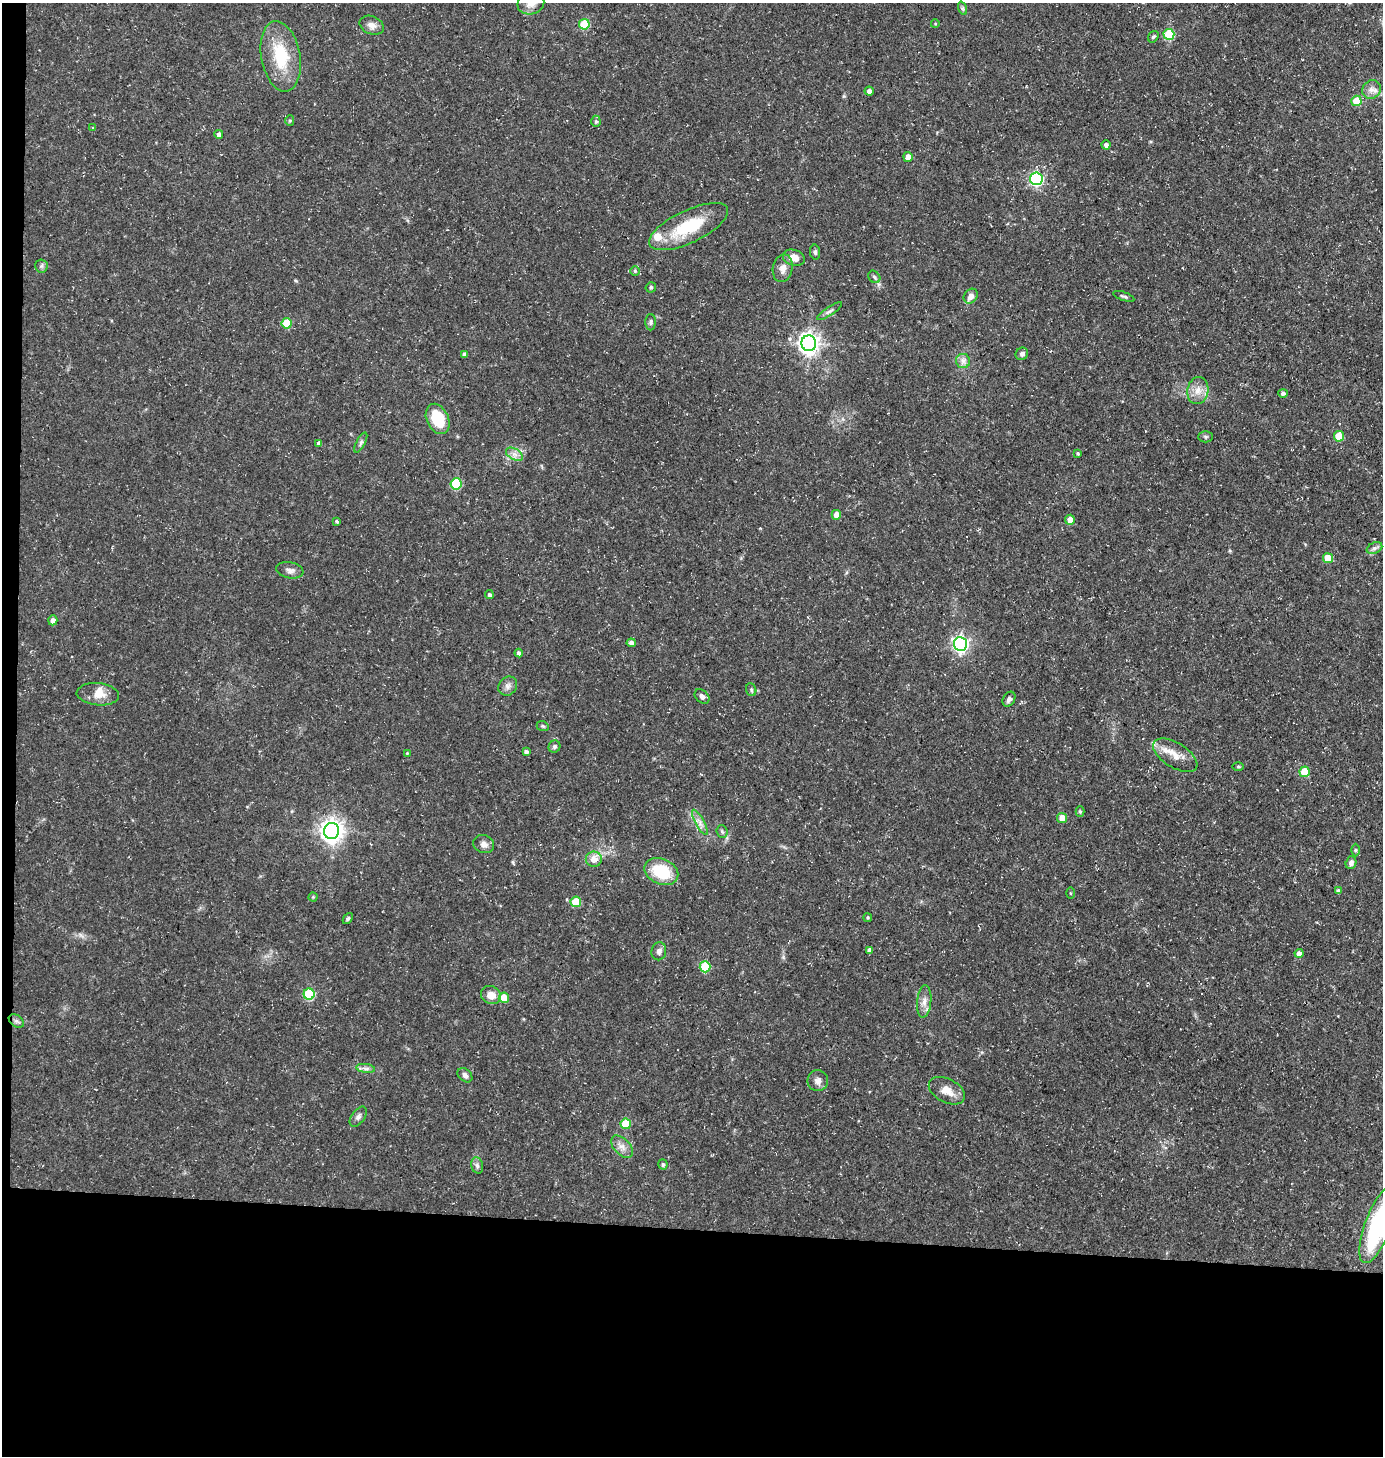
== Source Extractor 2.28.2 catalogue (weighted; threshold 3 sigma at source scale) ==
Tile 7 of 3 x 3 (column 1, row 3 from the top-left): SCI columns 101-1481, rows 1-1454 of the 4388 x 4361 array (HDU 1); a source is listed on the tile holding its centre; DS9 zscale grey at full resolution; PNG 1385 x 1458 px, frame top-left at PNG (2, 3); each listed source drawn as its Kron ellipse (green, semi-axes under 4 px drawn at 4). Shown black and unused: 17% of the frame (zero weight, under 3 of 5 exposures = <1% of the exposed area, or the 3 px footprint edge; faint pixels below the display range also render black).
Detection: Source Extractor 2.28.2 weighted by HDU 2 'WHT'; one run over the whole footprint, this tile lists its part. Background 0.15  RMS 0.0054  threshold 0.0244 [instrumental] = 3 sigma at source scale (4.5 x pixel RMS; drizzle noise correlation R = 1.50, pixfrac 1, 0.05/0.05 arcsec/px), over >= 5 px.
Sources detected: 106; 3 inside a brighter listed object's ellipse — not listed separately; the other 103 listed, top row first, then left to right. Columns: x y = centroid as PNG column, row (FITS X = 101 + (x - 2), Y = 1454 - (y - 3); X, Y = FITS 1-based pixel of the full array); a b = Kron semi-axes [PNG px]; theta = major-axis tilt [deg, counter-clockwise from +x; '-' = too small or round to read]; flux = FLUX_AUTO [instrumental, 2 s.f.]
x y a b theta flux
531 3 13 11 19 5.2
962 8 7 4 -71 0.85
584 24 5 5 - 24
935 24 4 3 - 0.46
372 25 12 9 -24 3.5
1169 34 5 5 - 27
1153 37 6 5 - 0.95
281 56 35 19 -80 26
1371 89 10 9 - 3.3
869 91 4 4 - 2.2
1356 101 5 5 - 12
290 120 5 4 - 0.76
596 121 6 4 -89 0.97
93 128 4 4 - 0.55
219 134 4 4 - 2.2
1106 145 4 4 - 1.8
908 157 5 4 - 3.6
1036 179 6 6 - 78
689 227 43 16 25 28
815 252 7 5 -81 1.3
794 258 11 7 -18 4.9
41 266 6 6 - 1.3
783 268 14 10 79 4.2
635 271 4 4 - 0.83
874 277 7 5 -47 1.1
651 287 5 5 - 1.1
971 296 8 6 53 3.5
1124 296 11 3 -18 1
830 311 14 4 34 1.6
651 322 8 5 89 1.2
287 323 5 5 - 15
809 343 8 7 - 330
465 354 4 3 - 1.9
1022 354 7 6 - 1.5
963 361 7 7 - 2.3
1198 391 13 10 79 5.5
1283 393 5 4 - 1.5
438 419 16 11 -64 19
1339 436 5 5 - 14
1206 437 7 5 -1 1.1
319 443 4 4 - 1.9
361 443 11 4 63 1.4
514 454 9 5 -31 2.6
1078 454 4 3 - 0.74
456 484 5 5 - 30
836 515 5 4 - 4.9
1070 520 5 5 - 4.4
337 521 3 3 - 0.84
1374 548 8 5 27 1.7
1328 558 5 5 - 11
290 570 14 8 -10 2.7
489 595 4 4 - 1.4
53 620 5 4 - 2.7
631 643 4 4 - 2.1
960 644 7 6 - 160
519 653 4 4 - 1.6
508 686 10 8 48 2.5
751 690 6 5 - 0.95
98 694 21 11 -5 6.7
702 696 8 6 -45 1.9
1009 699 8 6 59 1.9
543 726 6 4 -22 0.78
554 747 6 5 - 1.2
526 752 4 4 - 1.5
407 753 4 3 - 0.5
1175 755 25 12 -31 7.9
1238 766 6 4 0 0.73
1305 772 5 5 - 17
1080 812 5 4 - 0.73
1062 818 5 5 - 5.1
700 822 14 4 -61 2.9
332 831 8 7 - 430
722 832 6 5 - 1
484 844 10 9 - 2.9
1355 850 6 4 90 0.74
594 859 8 8 - 5.4
1351 863 6 5 - 2.3
661 872 18 12 -24 23
1338 891 4 4 - 1.7
1070 893 5 3 - 0.56
313 897 4 4 - 0.57
576 902 5 5 - 17
868 917 4 4 - 0.74
348 919 6 4 49 0.93
870 950 4 4 - 2.1
659 951 9 7 81 2.3
1299 953 4 4 - 3.2
705 967 5 5 - 26
309 994 5 5 - 36
491 995 10 9 - 5.8
504 998 5 5 - 12
924 1001 16 7 85 3.8
16 1021 8 5 -36 1.7
366 1068 9 4 -8 1.8
465 1075 8 6 -43 1.8
818 1081 10 10 - 2.8
947 1091 19 11 -28 6.6
358 1117 11 6 53 2
626 1124 5 5 - 18
622 1147 13 8 -46 3.7
663 1164 5 4 - 0.99
477 1165 8 6 -74 1.6
1379 1224 41 13 69 85
Isophote crosses this tile's border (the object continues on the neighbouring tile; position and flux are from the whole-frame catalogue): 2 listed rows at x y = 531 3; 1379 1224